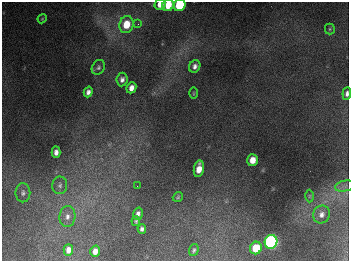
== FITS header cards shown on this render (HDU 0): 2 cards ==
NAXIS1  =                  347
NAXIS2  =                  259

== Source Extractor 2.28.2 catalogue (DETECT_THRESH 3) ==
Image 347 x 259 px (HDU 0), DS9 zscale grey, 1 PNG px = 1 image px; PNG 351 x 263 px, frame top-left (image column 1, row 259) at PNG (2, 2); each listed source drawn as its Kron ellipse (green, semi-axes under 4 px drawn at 4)
Background 672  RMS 50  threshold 151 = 3 sigma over >= 5 px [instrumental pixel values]
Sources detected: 33; all 33 listed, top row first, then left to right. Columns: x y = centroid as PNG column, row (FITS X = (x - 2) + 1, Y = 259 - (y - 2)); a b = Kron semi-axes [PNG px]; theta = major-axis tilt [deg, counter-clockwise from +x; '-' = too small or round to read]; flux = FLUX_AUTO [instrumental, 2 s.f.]
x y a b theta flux
160 4 6 5 - 3.8e+04
168 5 6 5 - 6.4e+04
180 5 6 5 - 2.6e+05
42 19 5 3 - 3.1e+03
138 24 4 4 - 4.7e+03
126 25 8 7 - 8.4e+04
330 29 5 5 - 4.7e+03
195 66 6 5 - 1.3e+04
98 67 8 6 57 8.6e+03
122 79 7 6 - 1.4e+04
131 88 6 4 65 2.3e+04
88 92 5 4 - 1.3e+04
194 93 5 3 - 3.5e+03
347 94 6 4 83 1.2e+04
56 152 5 4 - 1.5e+04
252 160 6 5 - 3.6e+04
199 169 8 5 80 4.3e+04
60 185 9 7 82 1.3e+04
137 186 2 2 - 1.6e+03
345 186 10 5 12 1.2e+04
23 193 9 7 89 1.1e+04
309 196 6 4 89 3.9e+03
178 197 5 4 - 4.9e+03
138 214 6 5 - 1.3e+04
321 214 9 8 - 1.8e+04
67 216 10 8 85 2.2e+04
136 221 5 4 - 5.2e+03
142 229 5 4 - 9.0e+03
271 242 7 6 - 1.1e+06
256 248 6 5 - 1.2e+05
68 250 6 4 88 1.9e+04
194 250 6 4 71 6.5e+03
95 251 5 4 - 2.0e+04
At the frame edge (FLAGS 8, measured only in part): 4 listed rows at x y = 160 4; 168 5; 180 5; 347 94